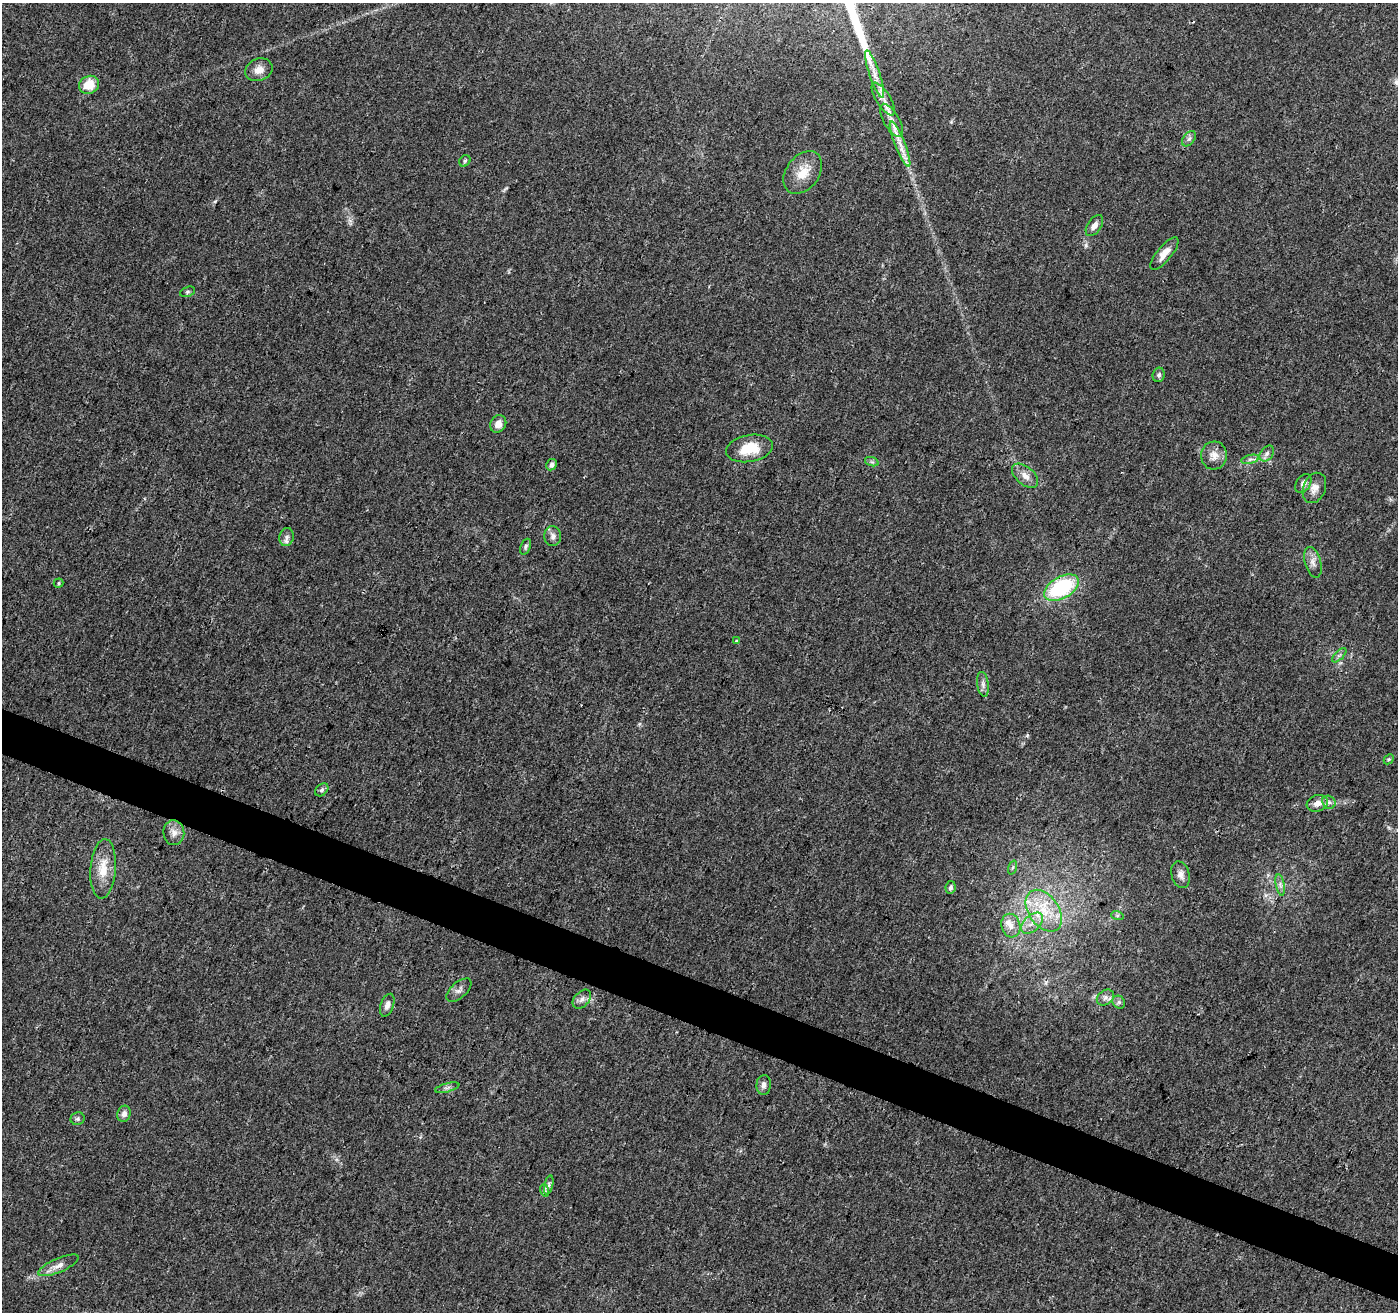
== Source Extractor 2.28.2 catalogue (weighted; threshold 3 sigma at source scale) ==
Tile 6 of 4 x 4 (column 2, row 2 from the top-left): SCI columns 1401-2796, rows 2835-4144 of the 5603 x 5731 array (HDU 1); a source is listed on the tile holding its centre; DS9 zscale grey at full resolution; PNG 1400 x 1314 px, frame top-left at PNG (2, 3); each listed source drawn as its Kron ellipse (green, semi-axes under 4 px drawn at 4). Shown black and unused: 4% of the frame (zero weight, under 3 of 4 exposures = <1% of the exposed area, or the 3 px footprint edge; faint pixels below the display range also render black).
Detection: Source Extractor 2.28.2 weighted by HDU 2 'WHT'; one run over the whole footprint, this tile lists its part. Background 0.0226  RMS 0.0034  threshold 0.0152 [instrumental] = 3 sigma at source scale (4.5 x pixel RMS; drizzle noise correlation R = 1.50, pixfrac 1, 0.0396/0.0396 arcsec/px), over >= 5 px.
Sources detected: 59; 1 inside a brighter listed object's ellipse — not listed separately; the other 58 listed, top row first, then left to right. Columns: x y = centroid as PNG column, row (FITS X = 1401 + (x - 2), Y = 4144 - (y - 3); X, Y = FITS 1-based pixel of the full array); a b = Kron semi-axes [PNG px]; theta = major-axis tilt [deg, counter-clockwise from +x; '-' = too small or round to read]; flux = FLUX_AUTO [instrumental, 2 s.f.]
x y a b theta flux
259 70 14 11 21 3
875 74 25 5 -71 3.6
89 85 10 8 25 6.2
883 99 19 7 -58 3.2
891 120 19 7 -60 3.2
1189 139 8 5 53 0.92
900 144 24 5 -68 3.9
465 161 6 5 - 0.56
803 172 24 16 53 6.5
1094 225 12 7 55 2.1
1164 253 20 7 50 3.2
188 292 8 5 20 0.64
1159 375 7 6 - 0.82
498 424 9 7 60 2.4
749 448 24 13 10 9.4
1267 453 9 6 52 1.2
1214 455 14 13 - 3.1
1250 459 9 4 13 0.85
872 462 7 4 -18 0.68
552 465 6 5 - 1.2
1025 476 15 9 -41 2.9
1303 483 10 7 57 1.7
1314 488 16 11 68 2.9
553 536 10 8 -86 1.6
287 537 9 7 73 1.3
526 547 8 5 68 0.69
1313 562 16 8 -75 2.1
59 583 5 4 - 0.46
1061 588 19 11 29 29
736 641 3 3 - 1.2
1339 655 9 3 45 0.62
983 684 12 5 -81 1.4
1389 759 6 4 43 0.48
322 790 7 5 41 0.74
1329 802 7 6 - 0.95
1317 803 11 8 18 2.4
174 833 12 10 -84 2.6
1013 867 7 3 71 0.51
103 869 30 12 86 7.4
1180 875 13 9 -75 1.9
1280 885 11 3 -79 0.89
950 887 6 5 - 0.91
1044 911 23 15 -55 11
1117 915 6 4 -18 0.51
1032 923 13 8 41 2.9
1011 926 12 9 -74 2.7
459 990 15 8 41 1.6
1105 997 9 7 38 1.3
582 999 11 7 46 1.7
1119 1002 7 6 - 0.81
387 1005 12 6 69 1.5
764 1085 10 7 86 1.5
447 1088 12 3 15 0.82
124 1114 8 6 71 1.6
78 1119 7 6 - 0.76
549 1185 10 4 77 0.84
544 1190 6 4 -72 0.51
58 1265 21 7 24 2.8